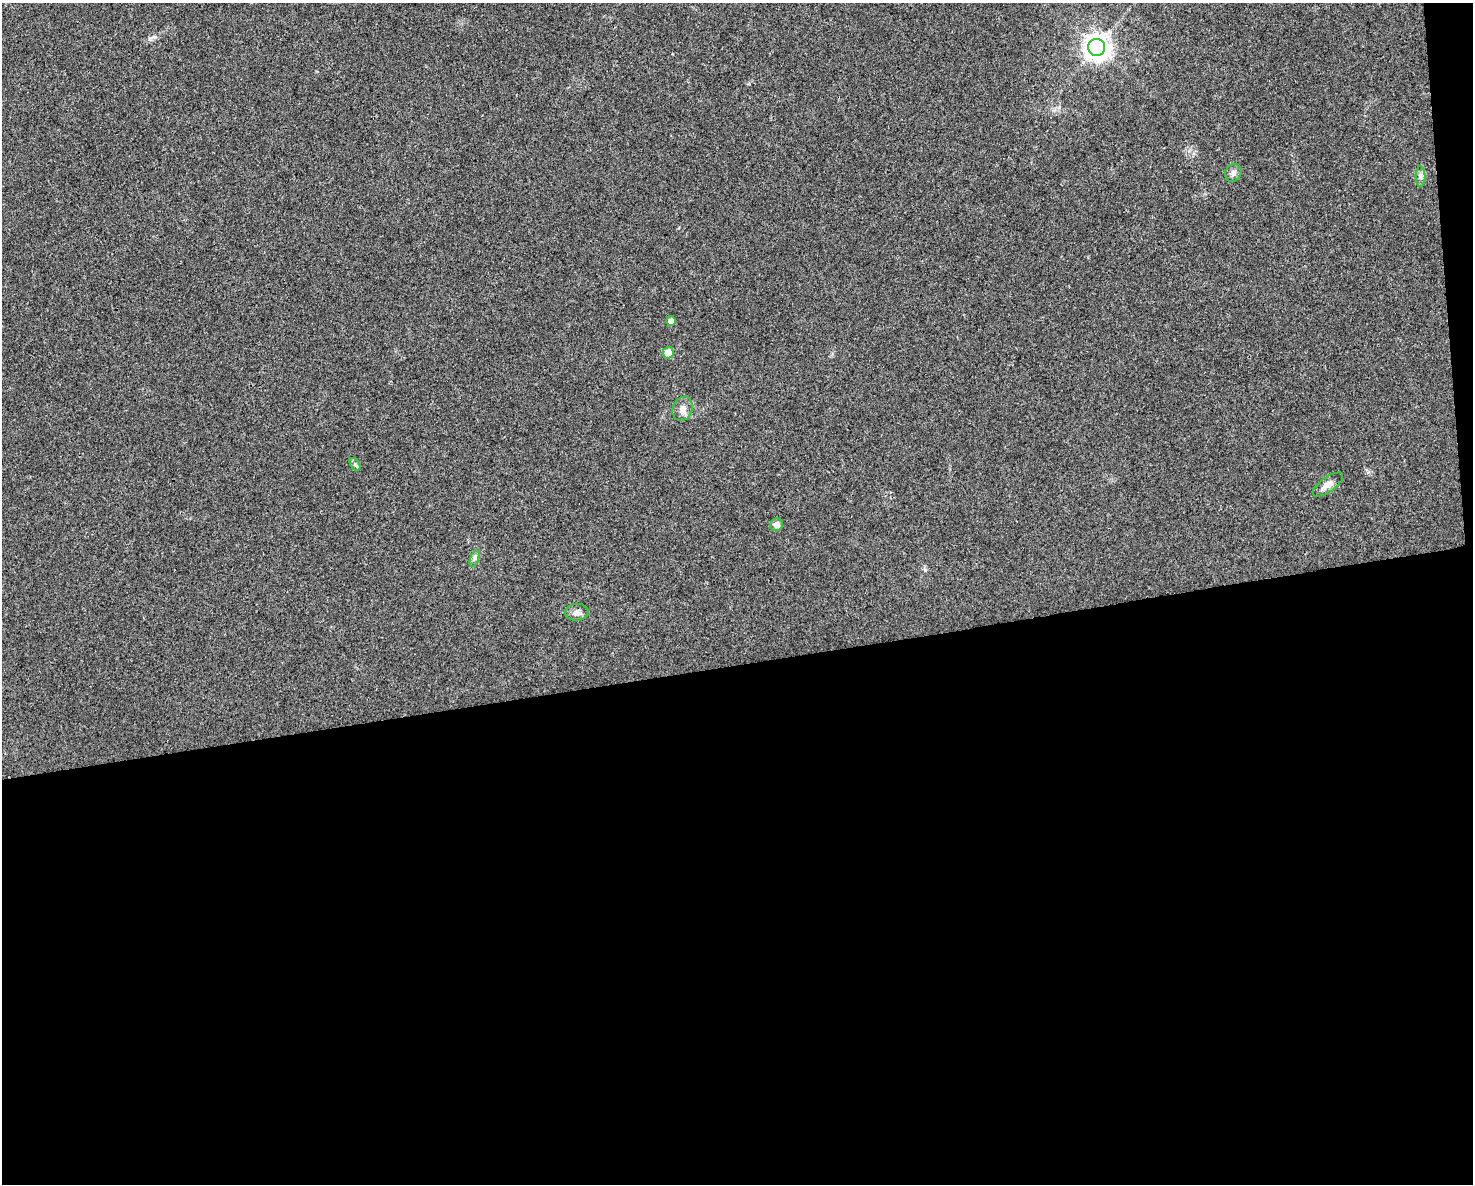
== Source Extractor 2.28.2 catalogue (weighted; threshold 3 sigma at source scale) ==
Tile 12 of 3 x 4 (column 3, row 4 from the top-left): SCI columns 2961-4431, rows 1-1182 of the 4494 x 4730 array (HDU 1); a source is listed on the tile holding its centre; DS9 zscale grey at full resolution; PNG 1475 x 1186 px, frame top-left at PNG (2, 3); each listed source drawn as its Kron ellipse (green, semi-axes under 4 px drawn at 4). Shown black and unused: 45% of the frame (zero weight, under 3 of 4 exposures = <1% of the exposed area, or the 3 px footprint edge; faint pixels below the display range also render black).
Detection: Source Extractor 2.28.2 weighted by HDU 2 'WHT'; one run over the whole footprint, this tile lists its part. Background 0.0315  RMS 0.004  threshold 0.018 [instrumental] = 3 sigma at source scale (4.5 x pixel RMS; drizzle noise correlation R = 1.50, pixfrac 1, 0.0396/0.0396 arcsec/px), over >= 5 px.
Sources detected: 11; all 11 listed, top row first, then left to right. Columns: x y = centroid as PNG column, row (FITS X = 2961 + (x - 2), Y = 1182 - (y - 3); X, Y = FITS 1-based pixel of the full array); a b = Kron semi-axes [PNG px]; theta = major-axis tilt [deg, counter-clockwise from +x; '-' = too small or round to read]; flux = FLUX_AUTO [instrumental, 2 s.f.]
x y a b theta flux
1097 47 8 8 - 410
1233 173 9 8 - 1.7
1421 176 10 5 -89 1.2
671 321 5 4 - 2.4
668 353 6 5 - 4.6
683 409 12 10 71 2.8
355 464 7 4 -57 0.76
1328 484 18 7 36 2.7
776 525 6 6 - 2.1
474 558 9 4 71 0.9
577 612 11 8 2 2.1